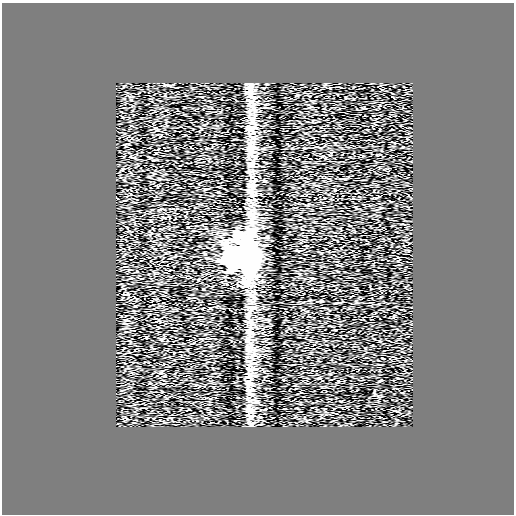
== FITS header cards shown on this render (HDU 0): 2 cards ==
NAXIS1  =                  512
NAXIS2  =                  512

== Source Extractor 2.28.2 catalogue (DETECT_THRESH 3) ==
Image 512 x 512 px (HDU 0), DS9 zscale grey, 1 PNG px = 1 image px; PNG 516 x 516 px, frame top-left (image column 1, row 512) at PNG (2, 3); no overlay
Background 0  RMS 0.82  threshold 2.45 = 3 sigma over >= 5 px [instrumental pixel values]
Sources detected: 10; all 10 listed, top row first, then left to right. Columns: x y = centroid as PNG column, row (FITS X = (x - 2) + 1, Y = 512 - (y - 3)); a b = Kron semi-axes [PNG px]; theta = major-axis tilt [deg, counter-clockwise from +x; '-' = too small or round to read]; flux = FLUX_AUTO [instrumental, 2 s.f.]
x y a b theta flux
250 85 12 6 -46 220
251 97 13 4 -22 170
252 106 9 4 9 130
251 150 18 9 -71 550
252 186 10 4 -5 110
247 258 31 15 -84 14000
233 259 20 14 -83 8800
248 331 10 6 -89 240
247 341 8 6 -67 180
249 351 8 4 19 130